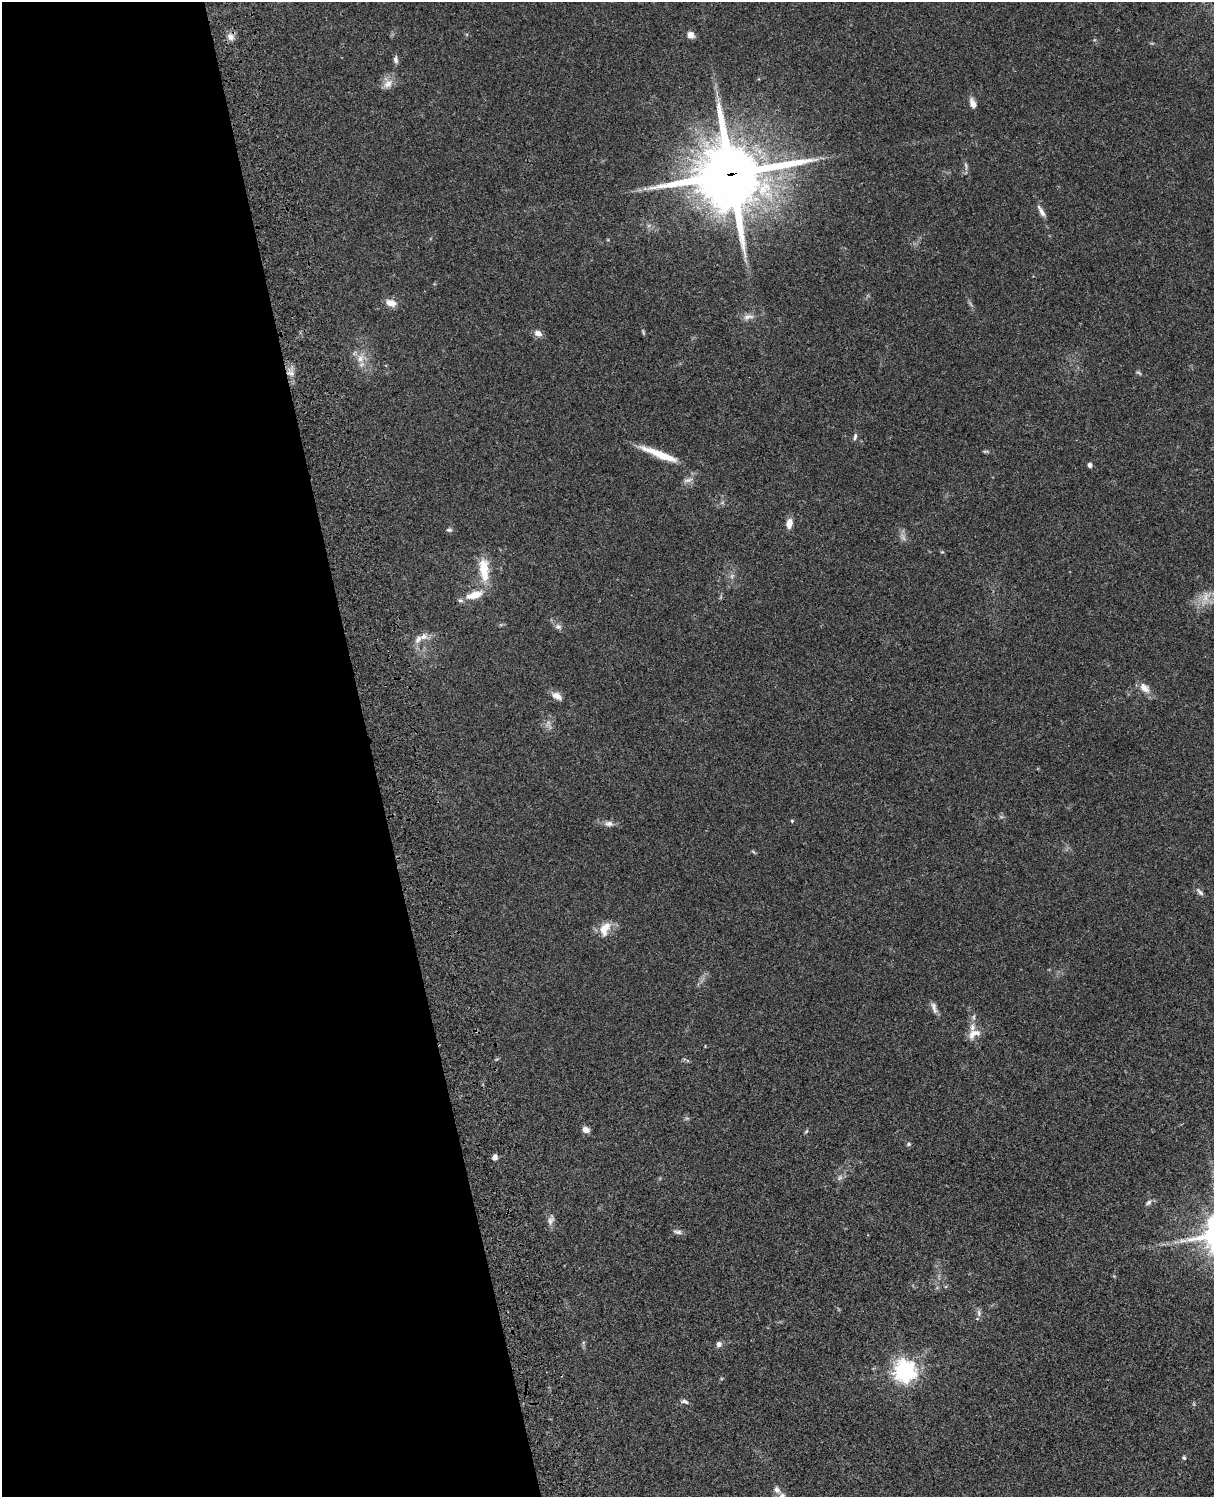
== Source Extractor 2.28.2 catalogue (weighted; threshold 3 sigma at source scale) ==
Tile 5 of 4 x 3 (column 1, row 2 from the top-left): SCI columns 122-1333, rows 1774-3268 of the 5088 x 4928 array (HDU 1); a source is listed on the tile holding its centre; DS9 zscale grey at full resolution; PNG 1216 x 1499 px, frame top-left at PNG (2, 2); no overlay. Shown black and unused: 31% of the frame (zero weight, under 3 of 4 exposures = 6% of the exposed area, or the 3 px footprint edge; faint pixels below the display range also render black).
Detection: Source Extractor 2.28.2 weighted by HDU 2 'WHT'; one run over the whole footprint, this tile lists its part. Background 0.0753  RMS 0.0058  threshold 0.026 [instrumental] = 3 sigma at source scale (4.5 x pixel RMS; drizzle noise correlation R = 1.50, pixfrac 1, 0.05/0.05 arcsec/px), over >= 5 px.
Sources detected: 55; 3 too faint to see at this stretch — not listed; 2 inside a brighter listed object's ellipse — not listed separately; the other 50 listed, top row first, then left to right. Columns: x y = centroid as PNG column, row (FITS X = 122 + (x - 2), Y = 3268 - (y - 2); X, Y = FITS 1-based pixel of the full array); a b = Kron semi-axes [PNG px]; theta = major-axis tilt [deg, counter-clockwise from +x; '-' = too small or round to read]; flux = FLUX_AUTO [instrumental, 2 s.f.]
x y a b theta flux
691 35 8 7 - 3.4
231 37 11 8 -46 3.2
396 59 10 6 -82 1.8
388 84 15 10 43 4.8
973 103 12 7 -68 3.6
966 166 12 3 -80 1.4
731 174 25 24 - 3600
645 189 7 4 1 1.4
1041 211 18 6 -60 3.1
391 303 13 8 -15 5.1
748 317 17 7 10 3.5
643 332 8 4 -68 0.8
538 333 9 7 -23 3.5
360 358 13 10 78 5.4
291 373 11 7 -19 2.7
1139 373 9 3 -30 0.89
855 437 10 5 80 1.3
985 451 9 4 2 0.86
659 454 48 8 -22 15
1090 465 4 4 - 2.2
688 480 14 5 14 2.2
789 523 11 6 77 4.9
449 530 8 5 0 1.1
484 569 27 11 -84 16
475 595 23 10 17 9.9
558 627 10 7 -18 2.1
423 637 12 9 30 3.9
1145 688 17 10 -44 4.9
557 696 14 8 -31 4.2
792 821 4 4 - 0.63
609 824 13 7 -3 3
753 852 8 3 -45 0.69
1200 892 11 5 -48 1.8
605 929 19 11 64 8.2
934 1008 17 6 -73 2.8
974 1017 8 4 82 1.2
974 1034 20 11 31 5.8
586 1130 8 6 -26 3.2
806 1131 6 4 58 0.77
909 1144 6 5 - 0.97
495 1157 6 5 - 2.5
1148 1203 9 6 39 1.6
551 1221 13 8 58 2.6
677 1232 12 5 -9 1.9
979 1313 10 6 -81 1.9
719 1344 6 6 - 2.3
905 1371 8 7 - 370
685 1401 10 5 -17 1.7
1184 1458 6 5 - 0.9
777 1490 10 8 -44 2.5
Overlapping masked pixels (flux is a lower limit): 2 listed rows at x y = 731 174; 291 373